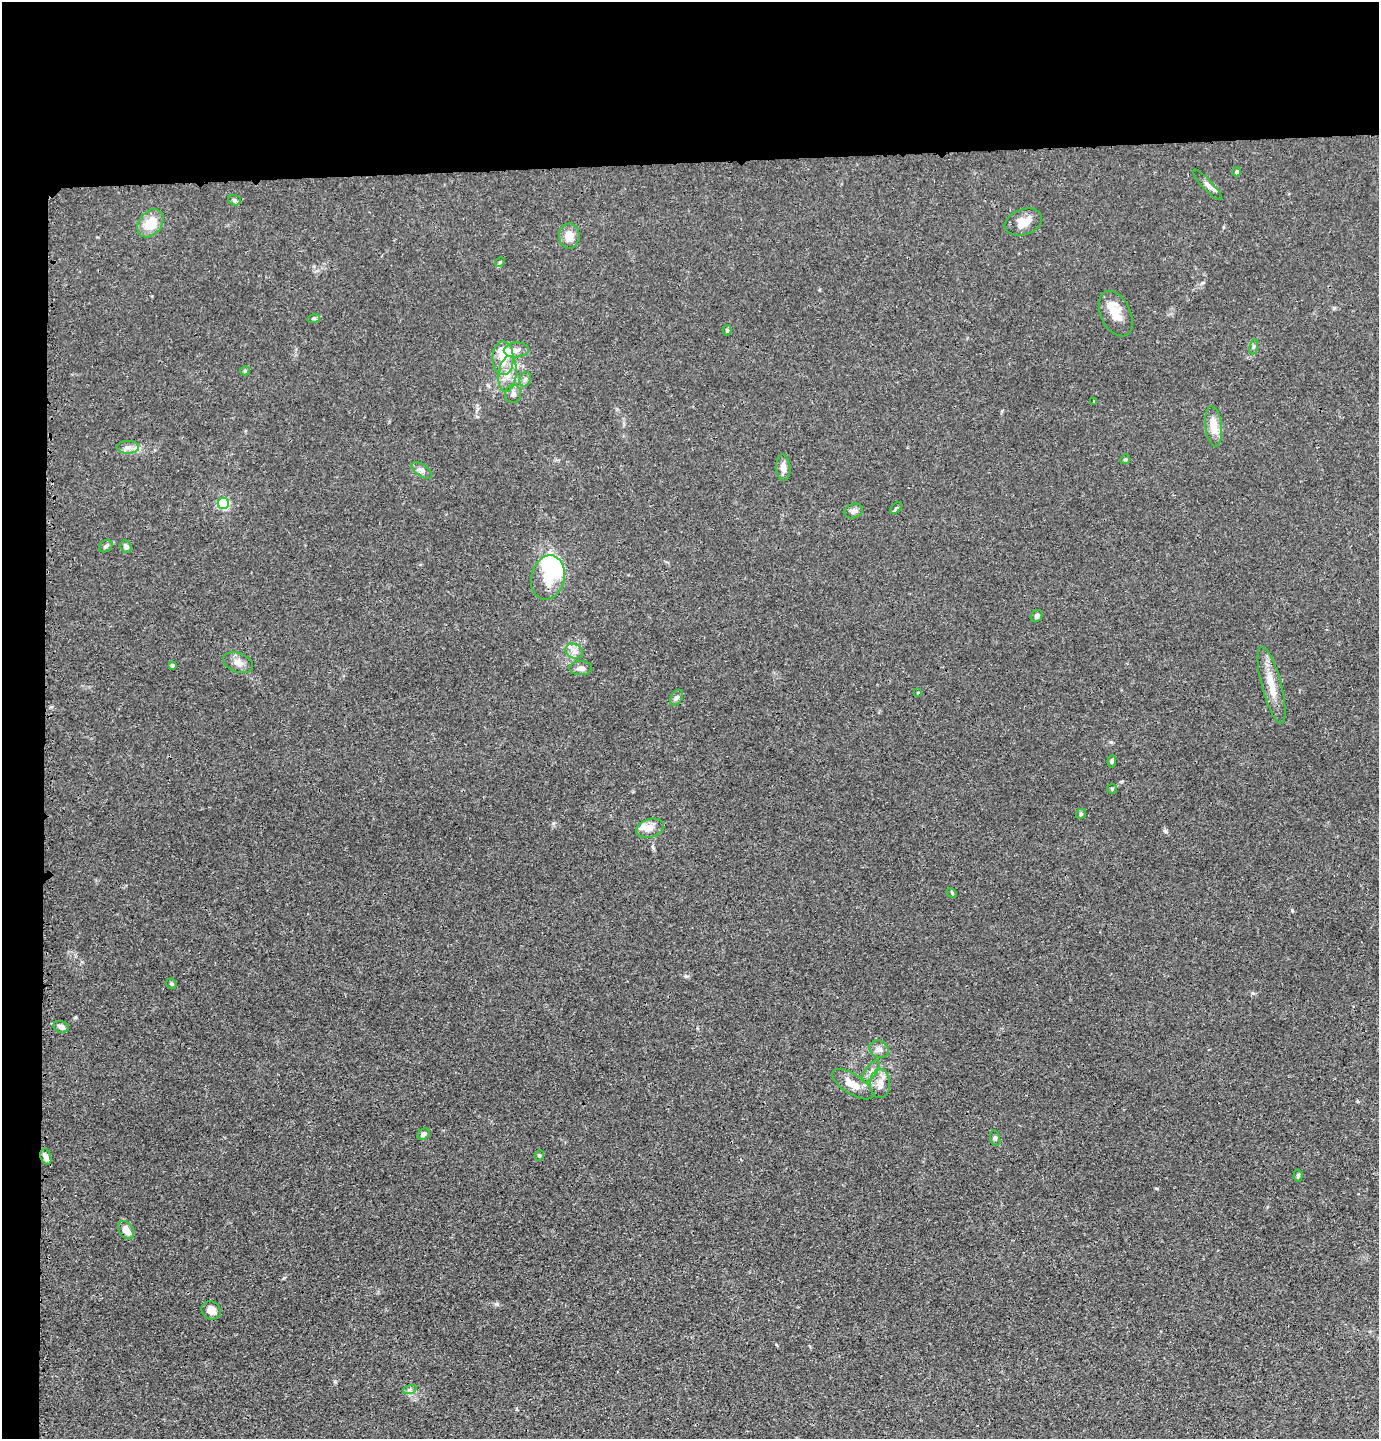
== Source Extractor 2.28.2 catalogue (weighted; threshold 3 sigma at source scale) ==
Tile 1 of 3 x 3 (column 1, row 1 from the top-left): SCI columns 98-1474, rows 2895-4331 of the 4327 x 4353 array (HDU 1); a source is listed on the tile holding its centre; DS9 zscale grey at full resolution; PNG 1381 x 1441 px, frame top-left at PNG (2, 2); each listed source drawn as its Kron ellipse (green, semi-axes under 4 px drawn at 4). Shown black and unused: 14% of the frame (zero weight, under 3 of 4 exposures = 3% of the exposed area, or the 3 px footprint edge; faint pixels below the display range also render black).
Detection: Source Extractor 2.28.2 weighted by HDU 2 'WHT'; one run over the whole footprint, this tile lists its part. Background 0.0142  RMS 0.0028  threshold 0.0124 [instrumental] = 3 sigma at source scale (4.5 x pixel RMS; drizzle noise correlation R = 1.50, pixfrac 1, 0.05/0.05 arcsec/px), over >= 5 px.
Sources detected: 65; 4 inside a brighter object's white glare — neither listed nor drawn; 5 inside a brighter listed object's ellipse — not listed separately; the other 56 listed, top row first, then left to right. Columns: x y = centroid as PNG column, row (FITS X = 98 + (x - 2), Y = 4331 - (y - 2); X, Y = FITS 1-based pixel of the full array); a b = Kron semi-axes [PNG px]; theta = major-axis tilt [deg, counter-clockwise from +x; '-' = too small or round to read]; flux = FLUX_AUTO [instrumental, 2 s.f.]
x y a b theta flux
1237 172 4 4 - 0.52
1207 185 20 5 -47 1.4
235 200 6 5 - 0.49
1023 222 19 12 19 3.9
150 223 15 11 52 6.3
569 236 12 10 88 3.7
500 262 5 4 - 0.38
1116 314 24 15 -65 4.7
314 318 6 4 18 0.39
727 330 5 4 - 0.37
1254 347 8 4 81 0.49
516 350 12 7 3 1.8
503 358 17 10 90 4.7
245 371 5 4 - 0.32
507 374 18 9 83 3.3
525 379 7 5 68 0.72
513 394 9 8 - 1
1094 402 3 2 - 0.32
1214 426 20 8 -83 4.7
128 447 11 6 0 1.5
1125 459 5 4 - 0.38
783 467 13 7 -85 1.8
422 470 12 6 -36 1.1
223 503 6 5 - 32
896 508 7 4 44 0.44
853 511 9 7 18 1
106 546 7 5 34 0.59
126 547 6 5 - 0.95
548 577 22 16 76 8.2
1037 616 6 5 - 0.76
574 651 9 7 -27 1.5
238 663 15 9 -21 2.1
172 665 4 4 - 0.41
581 668 11 7 1 1.5
1272 685 40 10 -75 5.8
918 693 3 3 - 0.31
676 698 8 5 56 0.84
1112 761 6 4 83 0.41
1112 789 5 5 - 0.32
1081 814 5 4 - 0.41
650 828 14 9 18 2.1
952 893 5 4 - 0.31
171 984 5 4 - 0.39
61 1027 8 6 -19 1.2
879 1049 10 8 -30 1.4
871 1071 13 5 56 1.3
853 1084 23 10 -32 4.1
880 1084 14 10 -89 2.6
423 1134 6 5 - 0.83
995 1138 8 5 -75 0.63
539 1155 5 4 - 0.42
46 1157 8 5 -69 1.3
1298 1176 6 4 86 0.45
126 1230 10 7 -57 2.8
211 1310 10 8 -29 2.5
410 1389 7 4 19 0.61
Unlisted compact peaks at least as high as the median listed source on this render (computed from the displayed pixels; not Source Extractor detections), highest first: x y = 75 1017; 1165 831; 686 976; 1111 742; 335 1381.